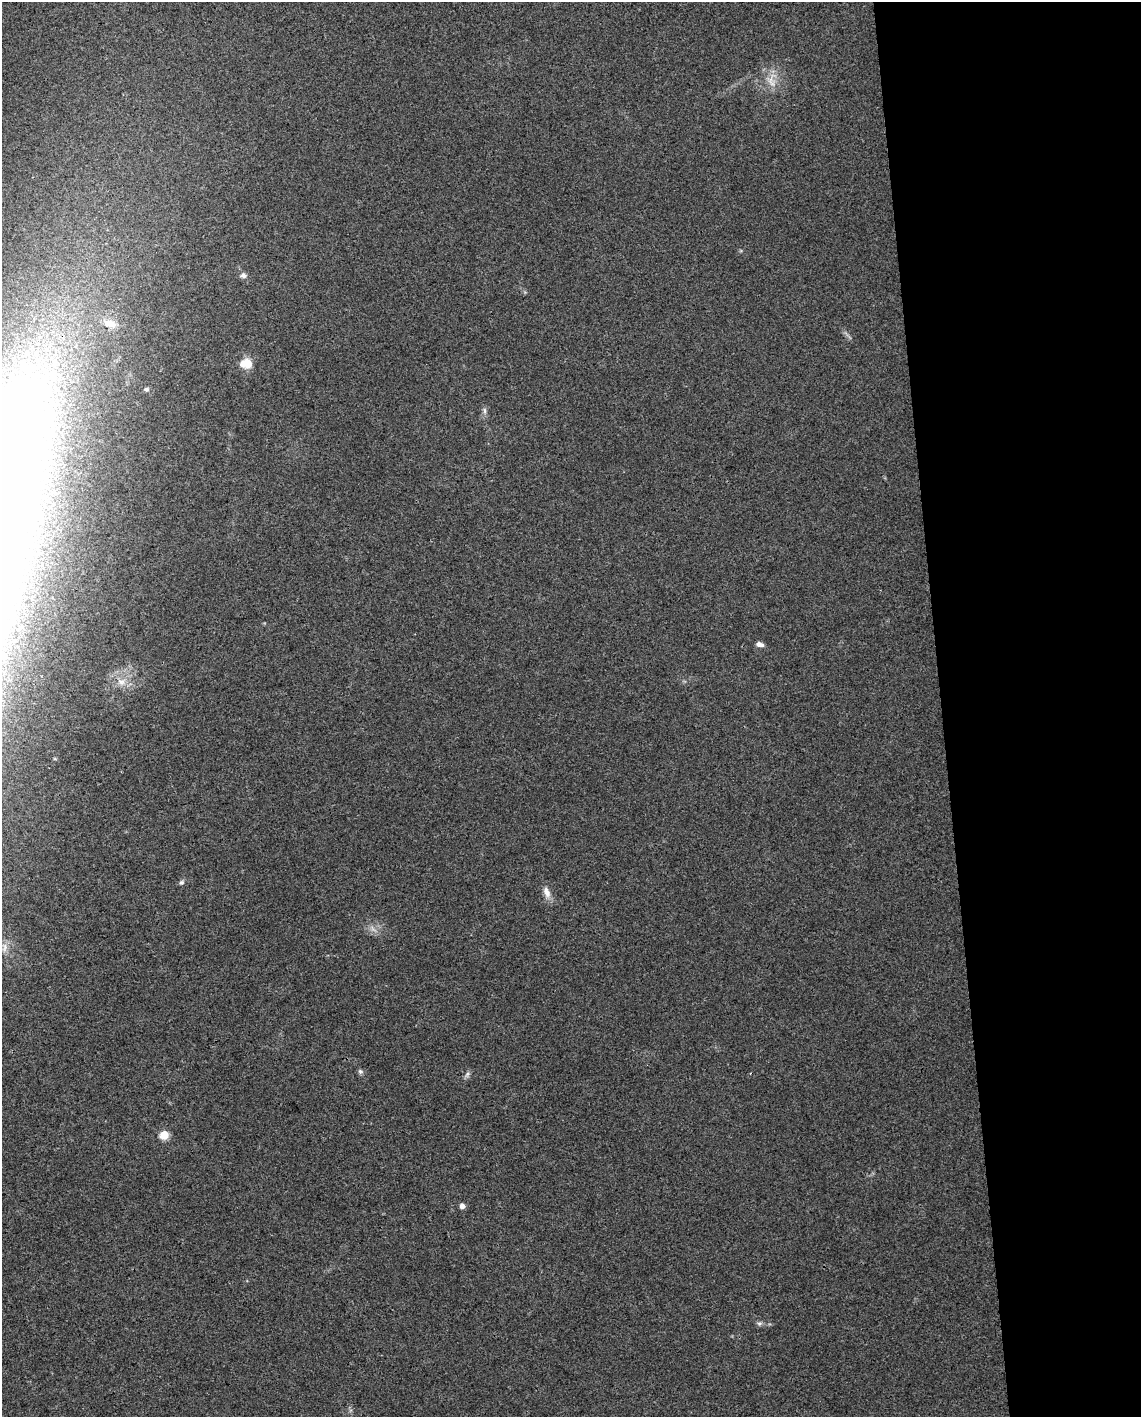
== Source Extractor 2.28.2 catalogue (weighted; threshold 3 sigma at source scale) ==
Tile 8 of 4 x 3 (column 4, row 2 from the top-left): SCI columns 3417-4555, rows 1466-2880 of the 4555 x 4306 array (HDU 1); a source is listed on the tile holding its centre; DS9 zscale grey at full resolution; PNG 1143 x 1419 px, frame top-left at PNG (2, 2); no overlay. Shown black and unused: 18% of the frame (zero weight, under 3 of 4 exposures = <1% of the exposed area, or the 3 px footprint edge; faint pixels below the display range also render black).
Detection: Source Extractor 2.28.2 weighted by HDU 2 'WHT'; one run over the whole footprint, this tile lists its part. Background 0.0216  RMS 0.0037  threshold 0.0168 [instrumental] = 3 sigma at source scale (4.5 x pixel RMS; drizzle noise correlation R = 1.50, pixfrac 1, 0.0396/0.0396 arcsec/px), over >= 5 px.
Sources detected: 19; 1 too faint to see at this stretch — not listed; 1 inside a brighter listed object's ellipse — not listed separately; the other 17 listed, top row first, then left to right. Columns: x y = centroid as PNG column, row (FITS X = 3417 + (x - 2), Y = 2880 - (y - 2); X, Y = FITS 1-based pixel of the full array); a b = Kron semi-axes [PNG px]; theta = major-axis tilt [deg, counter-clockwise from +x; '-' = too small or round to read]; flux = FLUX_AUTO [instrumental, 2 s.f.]
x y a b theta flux
772 83 12 9 72 3.4
243 275 9 6 -1 1.4
110 323 16 10 -16 4.3
243 363 15 11 61 4
146 389 6 5 - 0.76
485 411 9 4 -89 1
759 644 8 5 -16 1.8
121 682 11 7 -20 2.6
55 759 6 4 -1 0.44
182 882 7 6 - 0.81
547 892 16 8 -67 2.9
5 947 13 5 80 1.8
360 1071 7 6 - 0.82
467 1074 9 5 63 1
164 1135 5 5 - 14
462 1206 5 5 - 2
759 1323 8 5 18 0.84